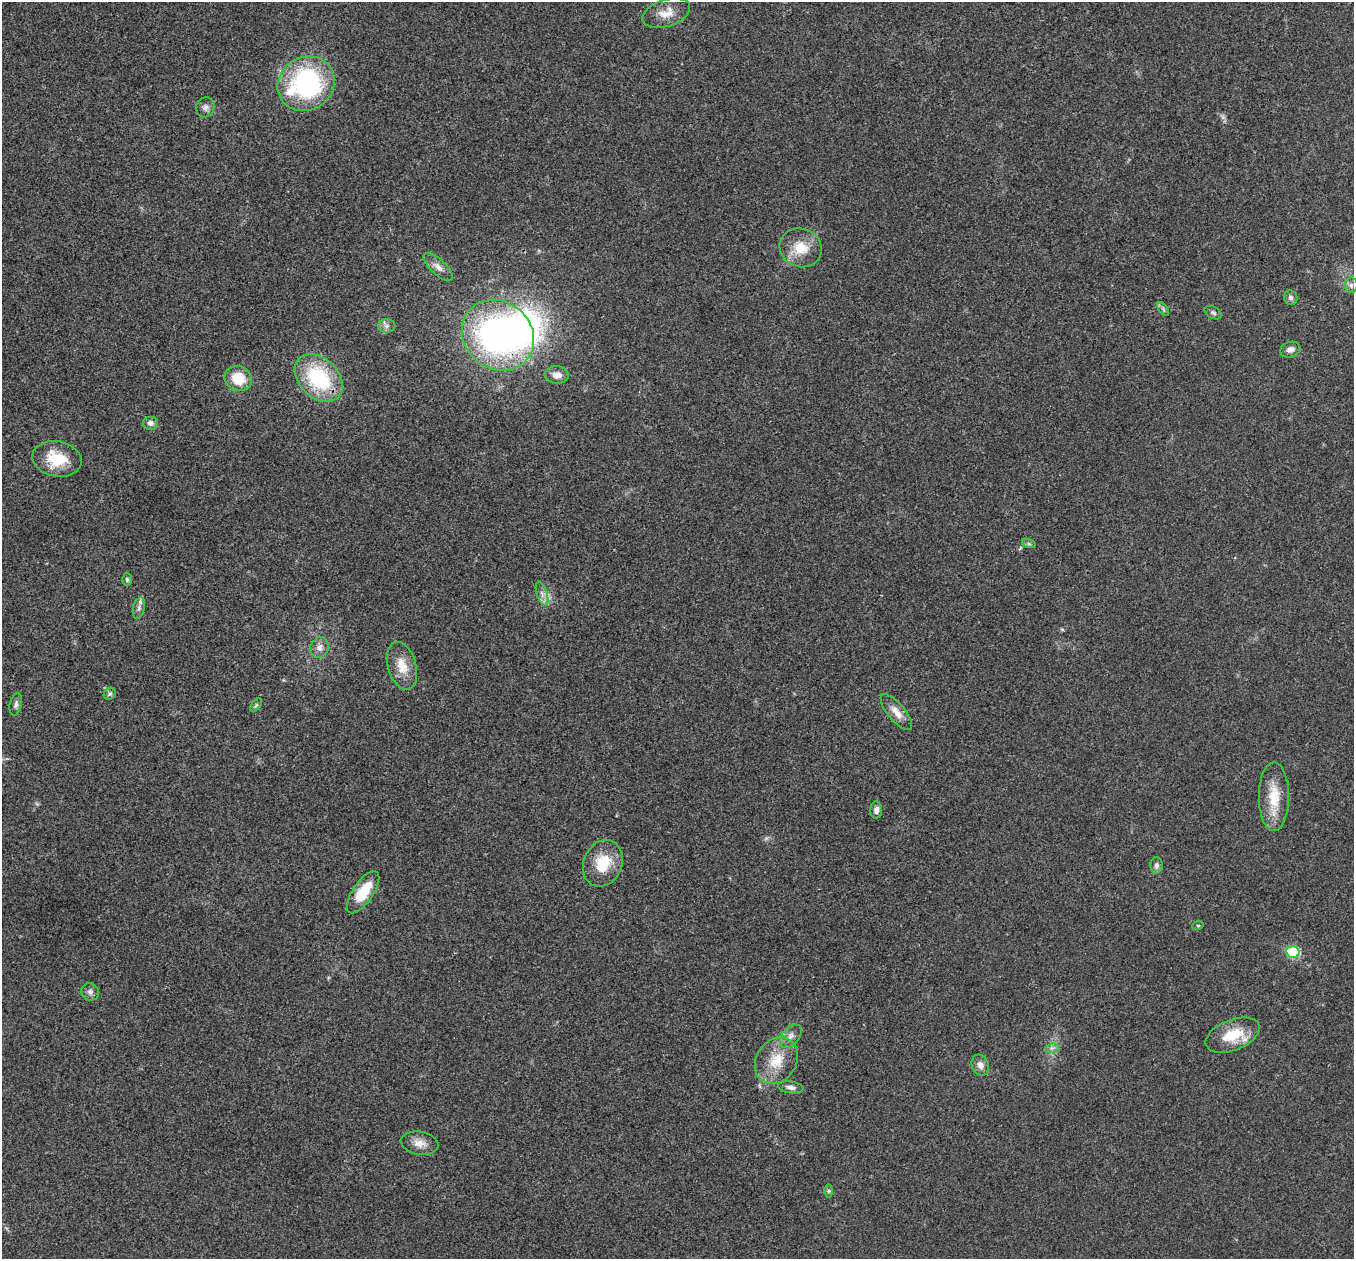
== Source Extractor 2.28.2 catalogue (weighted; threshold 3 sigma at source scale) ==
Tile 10 of 4 x 4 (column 2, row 3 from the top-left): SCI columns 1355-2706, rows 1394-2650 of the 5417 x 5431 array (HDU 1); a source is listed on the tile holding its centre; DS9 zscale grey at full resolution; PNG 1356 x 1261 px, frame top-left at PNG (2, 2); each listed source drawn as its Kron ellipse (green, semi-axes under 4 px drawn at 4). Shown black and unused: <1% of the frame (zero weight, under 3 of 4 exposures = <1% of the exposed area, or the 3 px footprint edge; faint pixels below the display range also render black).
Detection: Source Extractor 2.28.2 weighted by HDU 2 'WHT'; one run over the whole footprint, this tile lists its part. Background 0.0212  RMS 0.0041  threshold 0.0183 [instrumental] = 3 sigma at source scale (4.5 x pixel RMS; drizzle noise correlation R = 1.50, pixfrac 1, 0.05/0.05 arcsec/px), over >= 5 px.
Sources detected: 44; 1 inside a brighter object's white glare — neither listed nor drawn; the other 43 listed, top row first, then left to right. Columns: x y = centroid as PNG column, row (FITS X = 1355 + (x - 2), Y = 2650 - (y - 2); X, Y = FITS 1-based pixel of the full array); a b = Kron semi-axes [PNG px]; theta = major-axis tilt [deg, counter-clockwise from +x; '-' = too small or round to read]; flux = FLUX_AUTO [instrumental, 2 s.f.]
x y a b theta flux
666 13 25 13 18 6
306 84 29 26 33 65
205 107 10 9 - 1.8
801 248 21 19 -23 9.9
438 267 18 7 -43 3
1351 285 8 6 89 1.3
1291 298 7 6 - 1.3
1163 309 8 4 -54 0.8
1213 313 9 5 -31 1
386 326 9 6 1 1.4
498 335 38 33 -40 130
1290 350 10 7 18 2.1
557 375 12 8 -5 3.3
238 378 14 12 -27 10
319 378 27 19 -45 34
150 423 7 6 - 1.7
57 459 25 17 -11 13
1029 544 7 4 -19 0.73
127 580 6 5 - 0.8
542 594 12 5 -72 2
139 608 11 6 77 1.6
319 648 10 9 - 2.4
402 666 24 14 -73 7.3
110 694 7 5 43 0.82
16 704 11 6 77 1.3
256 705 7 4 53 0.71
896 712 22 8 -50 4.2
1274 797 34 15 -90 11
876 810 8 6 88 1.9
603 863 24 19 66 12
1156 865 8 6 88 1.4
363 892 24 10 56 12
1198 925 6 3 18 0.41
1293 952 6 6 - 26
90 992 9 8 - 1.6
1233 1035 28 15 22 12
791 1036 13 8 50 2.6
1052 1048 7 4 18 1
776 1061 25 20 55 11
980 1065 11 8 -67 2.4
791 1087 13 6 -8 1.9
419 1143 19 11 -9 4.1
828 1191 7 4 90 0.7